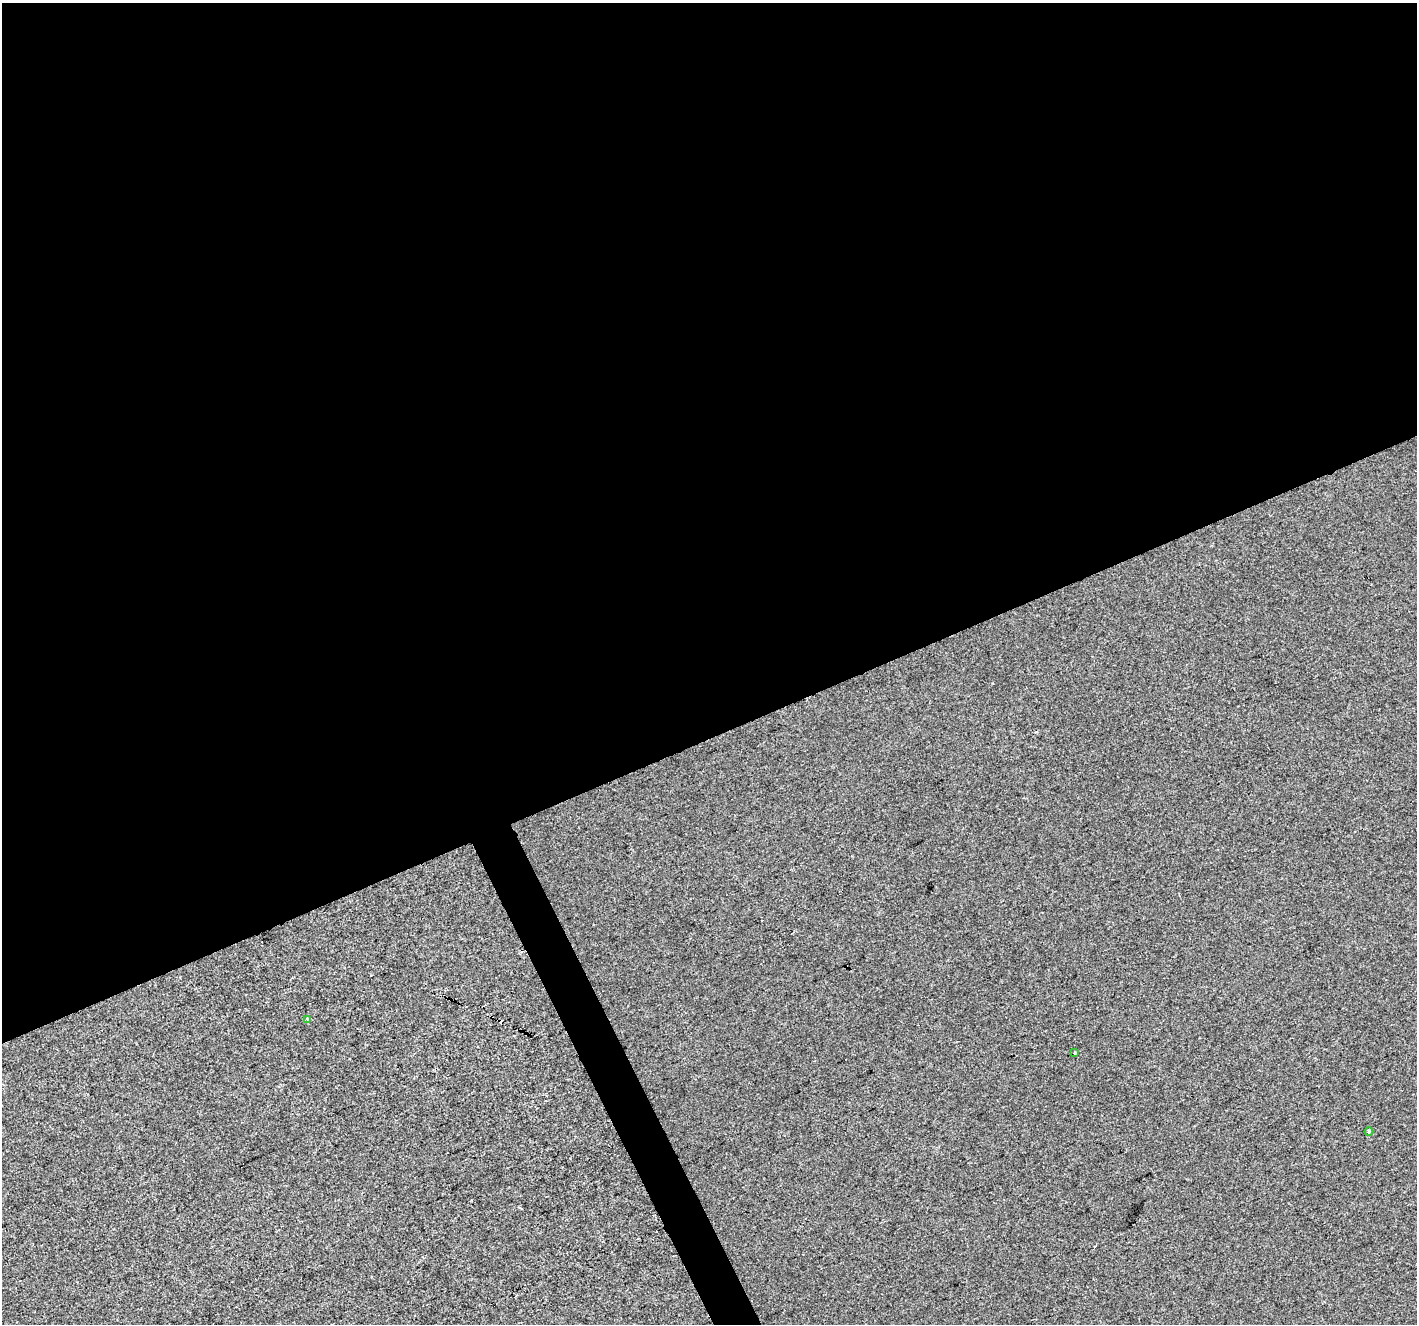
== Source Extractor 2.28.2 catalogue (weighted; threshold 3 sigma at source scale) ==
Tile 2 of 4 x 4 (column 2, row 1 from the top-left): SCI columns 1417-2831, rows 4112-5433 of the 5660 x 5522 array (HDU 1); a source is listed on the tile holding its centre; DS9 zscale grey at full resolution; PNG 1419 x 1326 px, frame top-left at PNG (2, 3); each listed source drawn as its Kron ellipse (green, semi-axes under 4 px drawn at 4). Shown black and unused: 57% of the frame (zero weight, under 2 of 3 exposures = <1% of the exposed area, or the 3 px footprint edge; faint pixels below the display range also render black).
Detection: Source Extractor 2.28.2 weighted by HDU 2 'WHT'; one run over the whole footprint, this tile lists its part. Background 9.17e-04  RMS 0.0057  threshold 0.0255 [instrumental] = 3 sigma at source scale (4.5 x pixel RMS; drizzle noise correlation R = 1.50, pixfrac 1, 0.0396/0.0396 arcsec/px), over >= 5 px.
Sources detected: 3; all 3 listed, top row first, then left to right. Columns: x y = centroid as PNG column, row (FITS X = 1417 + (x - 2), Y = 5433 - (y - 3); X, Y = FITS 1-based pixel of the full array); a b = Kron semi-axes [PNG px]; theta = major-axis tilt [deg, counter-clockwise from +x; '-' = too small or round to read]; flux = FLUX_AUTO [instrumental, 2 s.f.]
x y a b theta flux
307 1019 4 3 - 3.8
1075 1052 4 2 - 0.56
1369 1131 4 3 - 1.5